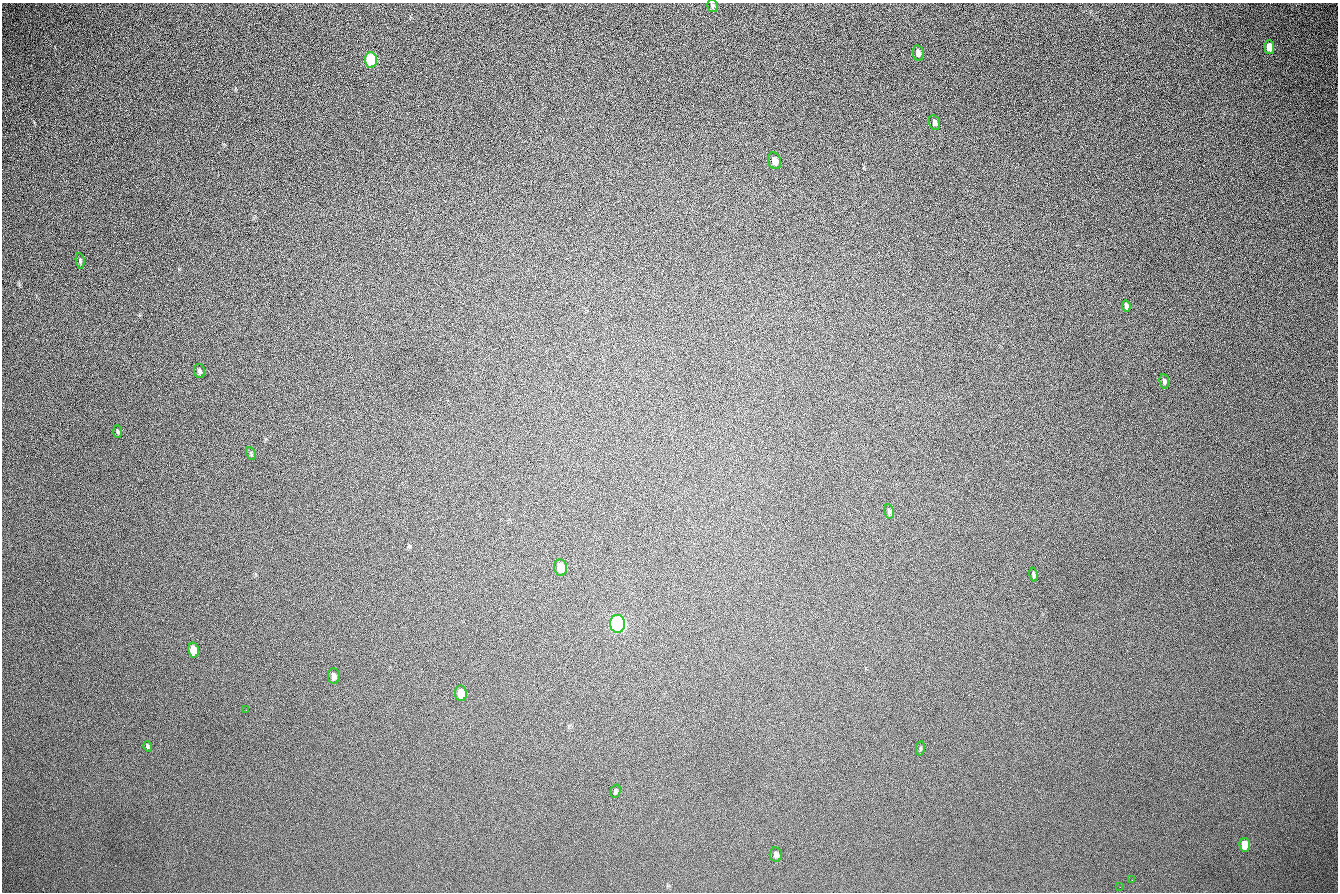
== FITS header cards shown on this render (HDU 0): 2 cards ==
NAXIS1  =                 1336 / length of data axis 1
NAXIS2  =                  890 / length of data axis 2

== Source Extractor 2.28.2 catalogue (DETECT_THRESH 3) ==
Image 1336 x 890 px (HDU 0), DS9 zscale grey, 1 PNG px = 1 image px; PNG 1340 x 894 px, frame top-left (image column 1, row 890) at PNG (2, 3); each listed source drawn as its Kron ellipse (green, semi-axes under 4 px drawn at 4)
Background 268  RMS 23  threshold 67.6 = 3 sigma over >= 5 px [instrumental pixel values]
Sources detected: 27; all 27 listed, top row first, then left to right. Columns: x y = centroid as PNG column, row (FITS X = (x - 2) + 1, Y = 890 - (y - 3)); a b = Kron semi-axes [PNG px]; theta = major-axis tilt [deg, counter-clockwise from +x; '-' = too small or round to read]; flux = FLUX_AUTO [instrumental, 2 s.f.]
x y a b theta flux
712 6 6 5 - 2900
1269 47 7 5 -86 13000
918 53 8 5 -80 6900
371 60 7 6 - 140000
935 123 7 5 -73 5100
775 161 8 6 -72 9000
80 261 8 4 -84 3100
1126 306 6 3 -83 3800
199 371 7 5 -78 3400
1164 381 7 4 -84 3900
118 432 6 3 -88 1800
251 453 7 4 -65 2200
889 511 7 5 -78 3300
560 567 8 6 -81 16000
1033 575 7 4 -79 2900
618 624 9 7 -87 670000
193 650 7 5 -80 31000
334 676 8 5 -83 5700
461 693 8 6 -83 18000
246 710 2 2 - 950
148 746 5 3 - 2200
920 748 7 3 82 1900
615 791 7 5 71 2800
1245 845 7 5 -80 29000
776 855 7 6 - 4900
1132 880 2 2 - 730
1120 887 2 2 - 2100